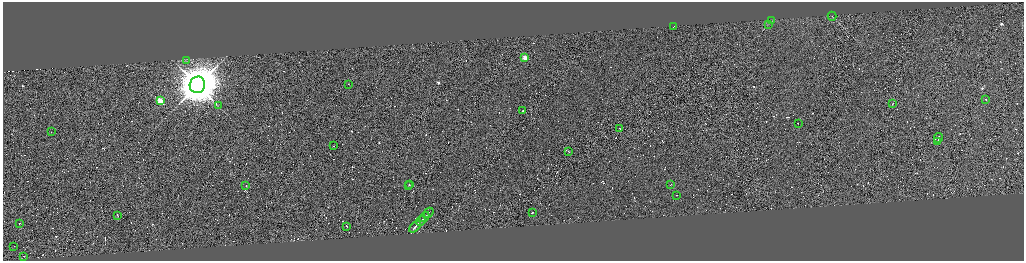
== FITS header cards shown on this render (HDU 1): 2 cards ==
NAXIS1  =                 4085
NAXIS2  =                 1034

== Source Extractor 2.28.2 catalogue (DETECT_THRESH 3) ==
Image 4085 x 1034 px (HDU 1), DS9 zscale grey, zoomed out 1/4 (1 PNG px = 4 x 4 image px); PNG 1026 x 263 px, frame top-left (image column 3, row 1034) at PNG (3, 2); each listed source drawn as its Kron ellipse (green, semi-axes under 4 px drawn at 4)
Background 0.739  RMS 4.2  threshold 12.6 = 3 sigma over >= 5 px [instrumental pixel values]
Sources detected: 711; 676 cannot appear on this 1/4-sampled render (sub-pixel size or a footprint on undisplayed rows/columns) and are neither listed nor drawn; the other 35 listed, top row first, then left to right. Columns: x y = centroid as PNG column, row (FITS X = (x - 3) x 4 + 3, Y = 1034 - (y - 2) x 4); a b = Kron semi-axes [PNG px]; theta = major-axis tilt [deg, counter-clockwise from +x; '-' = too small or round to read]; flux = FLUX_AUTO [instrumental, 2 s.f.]
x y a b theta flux
832 16 4 1 - 1.4e+03
772 20 2 1 - 7.9e+02
768 24 2 1 - 4.9e+02
674 26 2 1 - 2.5e+04
525 58 2 2 - 9.8e+04
186 60 3 1 - 1.9e+03
348 84 2 1 - 3.8e+04
197 85 8 7 - 1.3e+07
985 99 2 1 - 3.5e+04
160 101 3 2 - 1.5e+05
892 104 2 1 - 4.4e+04
218 106 2 1 - 5.7e+02
522 111 4 1 - 4.6e+04
798 123 2 1 - 1.9e+04
620 128 2 1 - 1.4e+04
51 131 2 1 - 1.6e+04
938 138 5 1 - 8.1e+04
938 141 4 1 - 6.7e+04
334 146 2 1 - 2.0e+04
569 152 2 1 - 4.2e+04
410 184 2 1 - 2.9e+04
671 184 2 1 - 2.7e+04
409 185 2 1 - 5.0e+03
246 186 2 1 - 1.1e+04
677 195 2 1 - 1.1e+04
532 212 2 1 - 4.7e+04
429 213 5 1 - 4.3e+04
117 215 2 1 - 1.4e+04
424 217 5 1 - 5.4e+04
421 221 5 1 - 5.5e+04
19 223 2 1 - 1.8e+04
346 226 3 1 - 2.8e+04
415 227 7 1 45 8.9e+04
14 246 2 1 - 1.2e+04
24 256 2 1 - 1.3e+04
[676 sub-pixel or undisplayed-footprint detections neither listed nor drawn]